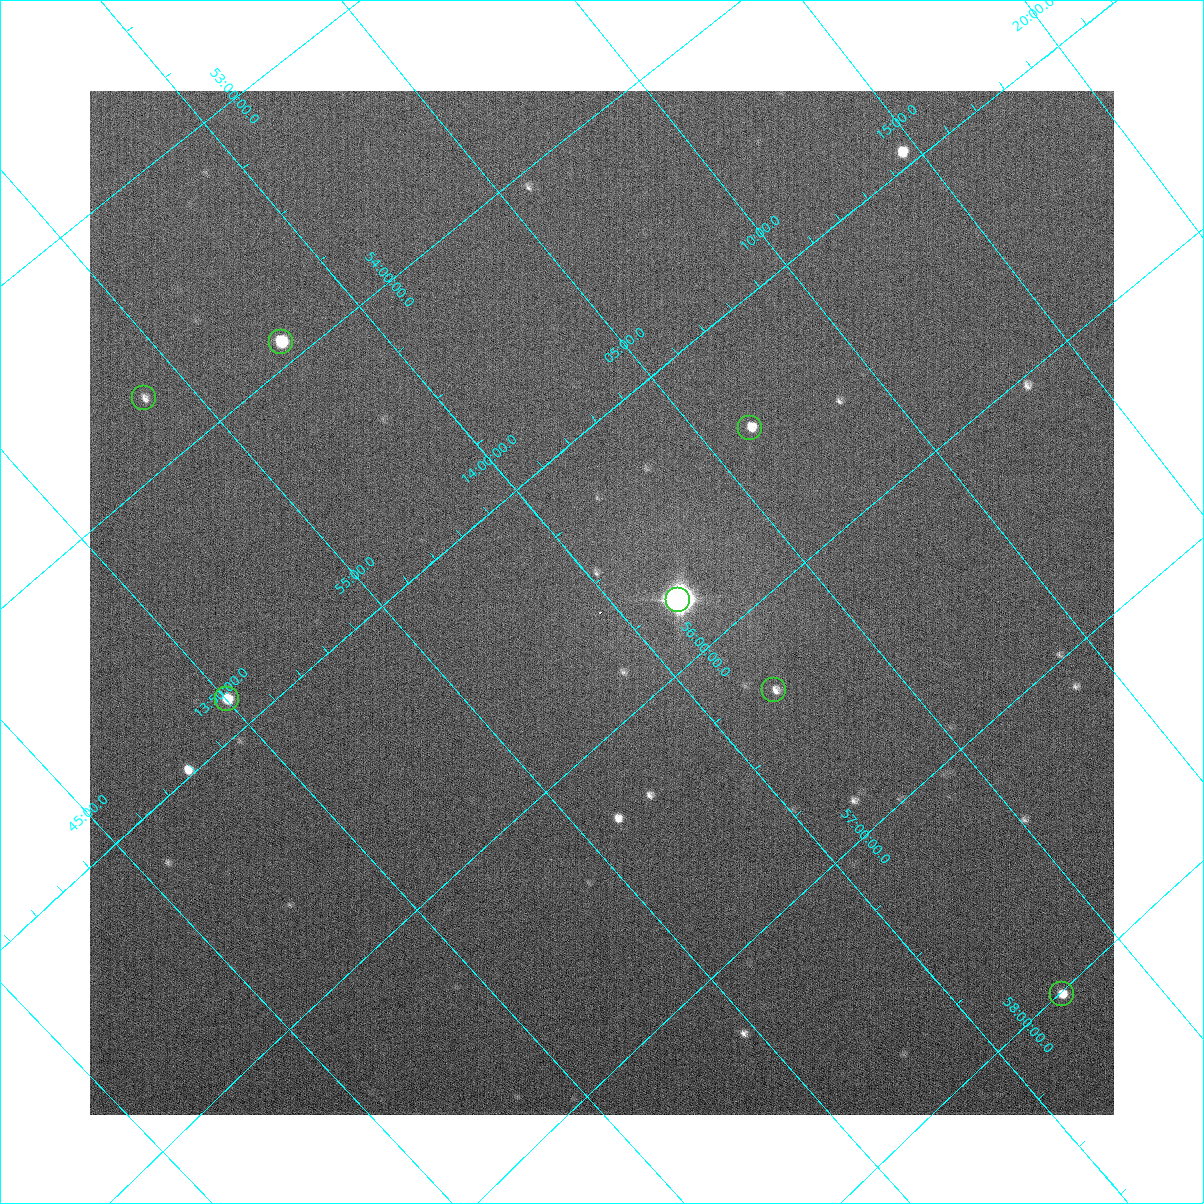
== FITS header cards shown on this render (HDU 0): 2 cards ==
NAXIS1  =                 1024
NAXIS2  =                 1024

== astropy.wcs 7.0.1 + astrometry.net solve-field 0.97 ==
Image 1024 x 1024 px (HDU 0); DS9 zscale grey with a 90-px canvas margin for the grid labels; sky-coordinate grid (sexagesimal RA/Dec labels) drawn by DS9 from the SOLVED WCS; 7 Tycho-2 reference stars matched to detected sources circled (green)
Header WCS: none
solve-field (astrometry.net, Tycho-2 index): SOLVED blind (the file carries no WCS)
Solved WCS: RA---TAN-SIP/DEC--TAN-SIP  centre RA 13:59:47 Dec +55:35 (209.95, +55.58 deg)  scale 14.7 arcsec/px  FOV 250.8' x 249.0'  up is +140 deg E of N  parity normal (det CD < 0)
(file carries no celestial WCS; the grid is the blind solution)
Tycho-2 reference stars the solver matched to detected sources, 7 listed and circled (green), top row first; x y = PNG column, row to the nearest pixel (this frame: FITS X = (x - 90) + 1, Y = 1024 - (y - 91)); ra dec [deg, ICRS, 3 dp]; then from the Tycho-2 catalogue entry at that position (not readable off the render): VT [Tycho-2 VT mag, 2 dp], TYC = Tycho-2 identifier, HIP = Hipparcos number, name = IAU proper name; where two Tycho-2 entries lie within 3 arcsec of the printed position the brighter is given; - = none
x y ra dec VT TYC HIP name
281 342 209.428 +53.910 6.96 3852-1028-1 68196 -
144 398 208.463 +53.729 5.69 3851-1508-1 67848 -
750 428 211.567 +55.431 7.85 3855-1333-1 68886 -
678 600 210.377 +55.778 9.74 3855-1015-1 - -
774 690 210.486 +56.314 8.94 3855-64-1 68545 -
227 699 207.504 +54.869 7.81 3851-733-1 67511 -
1062 994 210.652 +58.010 9.20 3858-464-1 68607 -